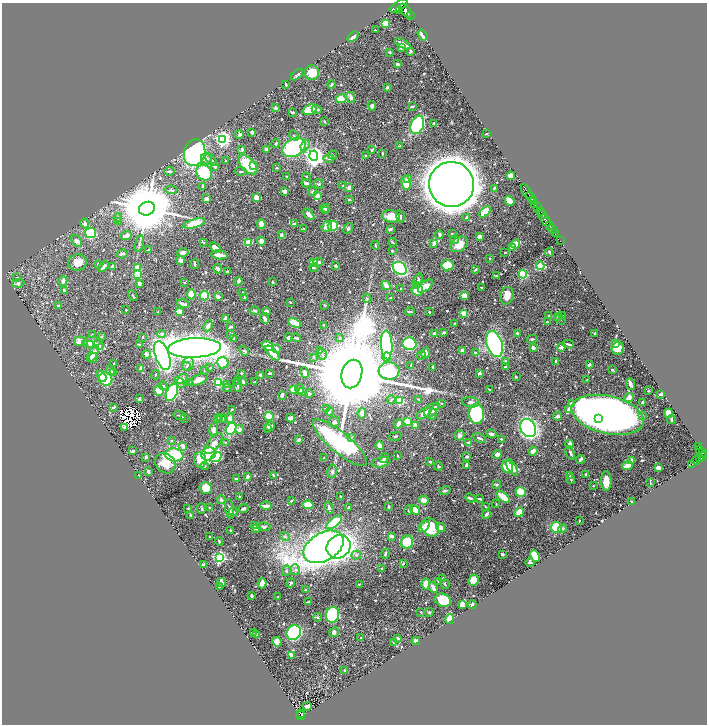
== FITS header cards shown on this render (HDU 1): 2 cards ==
NAXIS1  =                 1410
NAXIS2  =                 1444

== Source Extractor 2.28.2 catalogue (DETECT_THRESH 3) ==
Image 1410 x 1444 px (HDU 1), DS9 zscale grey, zoomed out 1/2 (1 PNG px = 2 x 2 image px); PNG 709 x 726 px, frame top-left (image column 2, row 1443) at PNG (2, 3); each listed source drawn as its Kron ellipse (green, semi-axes under 4 px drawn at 4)
Background 0.533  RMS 0.0088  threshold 0.0265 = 3 sigma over >= 5 px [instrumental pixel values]
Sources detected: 824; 55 cannot appear on this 1/2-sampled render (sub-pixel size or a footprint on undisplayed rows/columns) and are neither listed nor drawn; of the other 769, the 500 brightest by FLUX_AUTO listed and drawn (269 fainter detections omitted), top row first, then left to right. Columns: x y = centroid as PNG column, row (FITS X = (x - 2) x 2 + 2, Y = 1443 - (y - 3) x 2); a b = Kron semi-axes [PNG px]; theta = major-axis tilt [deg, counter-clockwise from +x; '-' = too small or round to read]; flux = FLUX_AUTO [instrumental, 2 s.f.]
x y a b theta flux
399 6 10 4 34 4400
400 11 2 1 - 140
406 11 8 4 -50 3500
410 16 2 1 - 78
385 23 3 3 - 60
375 30 2 2 - 1.4
422 35 6 3 -56 8.5
353 37 6 4 38 7.2
403 44 8 2 -29 15
401 48 3 2 - 6.3
390 52 4 3 - 1.8
410 52 3 3 - 2.8
397 64 3 2 - 9.1
312 73 7 7 - 31
297 75 7 3 42 3.1
331 84 4 2 - 3.4
286 85 3 2 - 3.5
387 87 3 3 - 3.7
351 97 6 3 -65 8.8
341 99 5 4 - 24
372 106 4 3 - 3.5
412 106 4 2 - 4
276 108 4 3 - 2.1
316 109 5 3 - 5.3
309 110 7 5 21 37
292 112 3 2 - 3.4
324 121 3 2 - 1.9
434 123 3 3 - 1.8
417 125 9 6 69 250
252 132 3 2 - 6.4
487 133 2 2 - 1.6
239 135 4 3 - 6.5
294 136 5 3 - 2.4
223 139 4 4 - 520
276 143 4 3 - 2.6
305 146 6 4 68 5.6
400 146 4 3 - 1.7
294 147 12 8 30 180
242 149 4 3 - 2.9
266 150 3 2 - 4.7
372 150 4 3 - 2.2
195 153 13 10 74 380
382 154 3 2 - 1.6
333 155 4 3 - 1.7
365 155 2 2 - 2.1
314 156 5 4 - 1300
206 159 6 5 - 6.9
329 159 5 2 - 1.7
211 160 7 3 -46 4.1
226 161 3 2 - 2.1
248 165 11 6 -45 83
253 165 3 3 - 6.4
215 166 3 2 - 8.4
277 168 2 2 - 1.7
169 171 5 3 - 3.3
241 171 6 3 -5 2.1
204 173 8 7 - 160
511 176 4 3 - 11
286 177 2 2 - 1.6
306 177 4 3 - 2.1
408 179 4 3 - 4.6
306 183 4 3 - 4.4
406 183 7 4 -77 37
319 184 5 4 - 2.5
451 184 23 22 - 6000
202 186 3 3 - 2.7
342 186 3 3 - 1.5
349 188 4 3 - 8.1
494 188 2 2 - 2.4
171 190 6 3 -5 1.9
284 191 4 3 - 5.2
527 191 8 2 -59 1300
313 192 4 3 - 3.8
317 196 3 3 - 19
256 197 3 3 - 19
531 197 6 2 -55 1200
206 199 3 3 - 12
349 199 4 3 - 2.3
510 201 5 3 - 29
534 202 4 2 - 99
535 205 3 2 - 130
537 207 3 2 - 340
325 208 5 4 - 5.9
147 209 8 6 22 18000
326 211 3 3 - 2
540 211 3 1 - 330
485 212 7 3 45 33
309 214 7 3 -47 12
542 215 4 2 - 550
391 216 9 6 -11 29
400 217 6 3 -75 3.1
466 217 3 3 - 1.9
118 218 4 3 - 2.4
546 220 7 3 -57 2000
118 221 4 3 - 1.7
85 223 5 3 - 5.6
194 223 11 4 16 42
261 224 5 3 - 27
294 224 3 2 - 5.3
550 225 2 1 - 340
327 226 5 5 - 15
333 226 5 5 - 46
348 228 6 4 53 3.4
304 229 4 2 - 1.5
390 229 3 2 - 3.9
552 229 5 2 - 860
91 233 5 5 - 61
452 233 3 2 - 1.9
439 234 4 3 - 3.6
555 234 2 2 - 230
281 235 3 2 - 5.4
126 236 5 3 - 11
480 236 3 3 - 6.8
455 240 4 3 - 3.1
77 241 6 4 -54 8
261 241 5 4 - 12
560 241 2 1 - 33
248 242 3 3 - 48
393 242 4 2 - 2.5
139 243 8 2 77 3.2
204 243 3 2 - 1.9
434 243 3 2 - 11
459 244 9 7 34 25
516 244 5 4 - 17
375 245 4 2 - 2.4
512 247 3 3 - 19
215 248 6 3 -39 16
149 250 3 2 - 2.1
392 251 3 3 - 1.4
549 252 4 2 - 1.6
183 253 6 4 12 7.2
505 253 3 2 - 1.5
122 254 5 3 - 3.6
219 255 9 3 -7 15
490 258 2 2 - 2.6
180 260 3 3 - 7.5
313 262 3 2 - 44
318 262 5 3 - 3.3
77 263 10 8 13 22
98 264 3 3 - 3
195 264 5 2 - 3.7
447 265 6 5 - 42
103 266 6 3 42 7.2
113 266 3 3 - 11
335 266 4 3 - 1.8
540 266 4 3 - 53
314 267 4 3 - 2.9
138 268 3 2 - 36
400 268 7 6 - 230
218 269 5 3 - 4.3
475 269 4 2 - 2.3
227 272 3 2 - 3.2
523 274 4 4 - 110
137 275 3 3 - 58
497 276 2 2 - 3.6
17 277 3 2 - 1.5
418 280 7 3 70 7.2
63 281 5 3 - 9.9
238 281 4 3 - 2.2
273 282 2 2 - 2.3
18 283 6 4 7 3.7
139 283 3 3 - 7.8
184 283 2 2 - 2
386 285 5 3 - 14
416 285 3 3 - 12
425 286 9 4 41 22
481 287 2 2 - 2.5
401 289 2 2 - 1.7
417 290 6 5 - 48
64 291 3 2 - 3.8
242 292 2 2 - 2.1
191 294 5 4 - 24
133 296 6 2 -58 1.9
204 296 5 4 - 73
464 296 3 3 - 22
507 296 9 6 76 19
218 297 3 3 - 7.3
244 298 3 2 - 1.5
367 298 5 3 - 2.3
390 298 2 2 - 1.6
290 303 3 3 - 1.5
183 304 6 2 -17 5.1
325 305 3 2 - 2.3
59 306 4 2 - 2.5
126 310 2 2 - 1.7
255 311 5 3 - 3.2
266 311 4 2 - 5.9
410 311 4 2 - 3.6
158 312 3 2 - 2.4
179 312 4 3 - 12
429 312 2 2 - 1.5
464 313 3 2 - 45
562 315 4 3 - 1.9
549 316 3 2 - 4.1
558 316 3 3 - 4.8
265 318 6 3 -65 5
225 319 4 2 - 10
560 320 6 3 -32 1.7
547 322 3 2 - 2
295 323 7 4 -22 45
454 323 2 2 - 2
324 325 2 2 - 2.6
208 326 5 3 - 7.6
231 327 3 2 - 2.5
444 332 3 2 - 3.2
435 333 4 2 - 6.4
517 333 4 3 - 2.3
162 334 4 4 - 5.4
595 334 3 3 - 3.4
92 335 3 2 - 1.7
231 335 4 3 - 2.4
102 336 3 3 - 1.8
143 337 3 2 - 2.1
288 338 4 3 - 3.3
296 338 4 3 - 4.4
340 338 3 2 - 1.5
234 339 4 3 - 5.4
532 339 5 3 - 2.5
80 341 5 5 - 20
92 342 9 5 10 12
616 343 3 2 - 9.5
140 344 4 2 - 3.2
409 344 7 6 - 220
495 344 13 7 -72 410
568 344 6 2 -15 3.1
90 345 3 3 - 2.2
99 345 5 3 - 8.3
387 345 14 5 -87 230
268 346 6 4 -29 50
561 347 4 3 - 6.2
194 348 27 9 3 3000
533 348 3 3 - 6.9
618 348 6 6 - 26
277 349 3 3 - 7
320 350 4 3 - 9.3
462 350 3 3 - 6
244 351 5 4 - 3.7
475 352 3 3 - 1.7
272 353 9 4 -46 22
425 353 6 4 80 6.8
93 354 9 4 60 17
146 354 4 3 - 9.7
322 354 5 4 - 3.3
421 355 4 2 - 1.9
162 356 15 7 -70 760
313 357 4 3 - 1.5
386 357 4 3 - 17
93 358 5 3 - 4.5
505 361 3 3 - 1.8
556 361 3 2 - 4
114 363 2 2 - 1.7
223 363 6 5 - 56
188 364 7 6 - 6.7
411 365 4 2 - 2
589 365 3 2 - 5.9
187 366 4 3 - 2.6
433 367 2 2 - 5.5
506 367 3 2 - 4.3
141 368 4 3 - 4.4
210 368 3 2 - 1.7
110 370 5 4 - 4.8
204 370 3 3 - 2.1
612 370 3 2 - 2.8
389 371 10 9 - 100
304 372 5 4 - 8.6
113 373 4 3 - 4.8
241 373 2 2 - 2.6
270 373 4 2 - 4.8
479 373 4 3 - 3.5
155 374 5 3 - 1.9
352 374 14 10 77 75000
261 375 3 3 - 6.4
101 376 6 3 -61 18
516 377 3 2 - 2.3
105 379 7 6 - 130
181 379 7 4 23 15
198 380 10 5 22 12
587 380 3 2 - 1.5
238 381 4 3 - 2.2
243 381 4 3 - 3.7
219 382 4 4 - 130
254 382 4 2 - 1.5
180 383 5 3 - 3
190 383 3 2 - 1.5
227 384 4 3 - 1.5
630 384 6 2 -65 10
163 386 4 3 - 3.2
238 386 6 3 -77 2.2
227 388 4 3 - 1.5
293 389 3 2 - 47
300 389 5 3 - 4.7
490 390 2 2 - 1.4
159 391 5 4 - 30
302 391 2 2 - 15
648 391 2 2 - 1.9
172 392 9 5 64 220
309 394 4 3 - 2.8
661 394 4 2 - 6.6
282 395 4 3 - 4.3
629 398 4 3 - 20
139 399 3 2 - 4.4
391 399 4 3 - 2.4
419 399 3 3 - 1.5
400 401 3 3 - 86
471 402 9 5 -7 8.4
643 402 3 2 - 5.1
441 403 2 2 - 1.6
571 404 4 3 - 5.5
436 406 3 3 - 3.8
113 407 3 2 - 3.4
231 409 3 2 - 1.9
326 409 4 3 - 1.6
431 410 8 5 40 16
569 410 3 2 - 11
330 412 4 3 - 2.5
362 413 5 3 - 6.1
424 413 9 4 32 13
668 413 4 4 - 25
433 414 5 3 - 3.7
476 414 10 7 -87 180
180 415 6 2 -15 3.3
607 415 37 19 -13 1800
643 415 4 3 - 2
269 416 4 4 - 74
558 416 4 3 - 6
185 418 3 2 - 1.8
219 418 4 3 - 2.4
230 418 4 4 - 8.7
290 418 4 3 - 5.1
222 419 5 4 - 3.1
599 419 3 2 - 25
217 420 3 3 - 8.6
671 420 4 2 - 4
334 422 6 5 - 5
407 422 3 3 - 41
398 424 5 3 - 11
270 426 5 3 - 10
415 426 4 3 - 11
124 428 2 2 - 1.5
268 428 3 2 - 1.9
528 428 9 7 -61 390
214 429 7 4 78 8.7
231 429 6 5 - 89
239 429 4 4 - 6.4
491 434 5 3 - 4.6
459 435 5 5 - 6.6
395 436 6 3 14 2.4
351 437 4 3 - 1.5
479 438 7 2 -27 4.5
501 439 2 2 - 2.7
171 440 3 3 - 2.5
299 440 3 2 - 7.4
468 442 4 3 - 2.2
225 443 4 3 - 2.3
340 443 34 10 -40 530
213 444 12 5 52 13
569 444 4 3 - 11
183 446 4 3 - 8.2
380 446 4 2 - 16
698 447 3 2 - 210
700 449 2 2 - 140
133 451 3 2 - 5.7
533 451 4 3 - 11
570 453 7 3 -69 4.5
702 453 3 2 - 250
209 454 8 6 21 310
174 455 9 6 -8 82
497 455 5 4 - 6.9
398 456 2 2 - 2
702 456 5 4 - 630
146 457 3 3 - 4
216 457 6 4 40 130
467 457 3 2 - 3.1
699 457 4 2 - 150
324 458 4 3 - 1.5
384 458 5 3 - 3.4
581 459 4 2 - 6.9
200 460 8 6 -86 24
632 460 4 3 - 10
696 460 4 2 - 69
381 462 9 5 12 7.6
430 462 3 3 - 2.3
165 463 11 9 -50 30
692 464 2 1 - 9.5
466 465 3 2 - 4.4
205 466 4 4 - 3.3
438 466 4 2 - 1.7
627 466 5 3 - 16
507 467 6 5 - 34
512 467 9 4 -60 23
658 468 3 3 - 20
332 471 7 4 83 3.8
148 472 3 2 - 5.8
273 475 3 3 - 1.9
570 475 3 3 - 7.4
586 475 3 3 - 4.4
139 476 3 2 - 2.9
247 477 3 2 - 6
236 479 3 2 - 2.3
571 479 5 3 - 2
606 481 10 5 -89 22
650 482 4 2 - 1.5
497 485 4 4 - 2.5
593 486 2 2 - 1.4
206 488 6 5 - 33
445 491 6 3 16 3.6
521 492 5 5 - 42
341 496 2 2 - 4
240 497 2 2 - 2.2
503 497 8 3 -39 52
470 498 5 2 - 5.1
479 498 3 2 - 2
221 500 4 3 - 6.1
424 500 5 3 - 18
291 501 3 2 - 2.9
632 501 2 2 - 2.1
496 504 4 2 - 1.5
308 505 5 4 - 32
266 506 5 3 - 14
389 506 3 2 - 3
485 506 4 2 - 1.4
210 507 3 2 - 1.5
188 508 3 2 - 1.8
201 508 5 2 - 2.1
244 508 5 3 - 5.1
329 508 6 4 -72 3.2
348 508 3 3 - 1.6
230 509 10 3 -81 4.4
409 510 5 3 - 2.4
415 510 5 3 - 29
233 512 4 3 - 1.9
519 512 5 4 - 25
486 514 5 3 - 3.1
190 515 3 2 - 1.8
579 521 2 2 - 1.6
334 522 9 4 39 86
255 526 3 3 - 4.8
264 527 6 3 -5 4.7
424 527 6 4 46 9.2
430 527 10 8 -47 59
556 527 5 5 - 67
441 528 4 3 - 19
256 529 4 2 - 2.9
563 529 4 4 - 4.9
230 530 3 2 - 2.9
392 536 4 3 - 6.9
209 537 2 2 - 2.2
285 537 5 3 - 3.2
219 541 4 2 - 2.6
407 542 6 6 - 54
323 547 22 14 30 1800
339 547 12 11 - 680
385 554 5 3 - 3.4
502 554 3 2 - 6.8
356 555 5 4 - 3.7
535 556 6 4 -65 40
219 558 4 3 - 370
530 563 5 2 - 2.5
403 564 4 3 - 1.6
203 565 3 2 - 3.7
382 568 2 2 - 1.8
295 570 5 4 - 4.8
286 571 5 3 - 3.1
443 579 4 3 - 6.8
473 580 6 5 - 18
438 581 3 3 - 1.9
221 582 4 2 - 14
262 583 5 4 - 8.6
291 583 4 2 - 4.3
359 584 3 2 - 1.7
426 584 5 3 - 25
445 584 5 3 - 2.1
219 587 4 2 - 1.5
433 588 5 3 - 12
306 590 2 2 - 1.6
251 596 2 2 - 2.9
278 597 3 2 - 2
443 600 8 6 -20 44
309 602 4 2 - 4.3
462 604 4 3 - 14
472 605 4 3 - 2.6
421 612 2 2 - 1.4
429 612 4 3 - 1.9
332 615 8 6 76 250
318 617 4 3 - 2.4
450 619 5 3 - 37
334 632 5 4 - 5.8
253 633 3 2 - 2.6
294 633 8 7 - 340
257 635 4 3 - 7.7
361 637 4 2 - 1.8
398 638 4 3 - 2.4
416 641 4 3 - 5.2
277 642 5 4 - 11
393 643 3 2 - 3.4
291 655 4 3 - 8.8
345 670 3 2 - 1.6
307 706 4 3 - 6
301 714 2 1 - 37
301 716 4 2 - 93
At the frame edge (FLAGS 8, measured only in part): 1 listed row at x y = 399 6
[269 fainter detections neither listed nor drawn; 55 sub-pixel or undisplayed-footprint detections neither listed nor drawn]